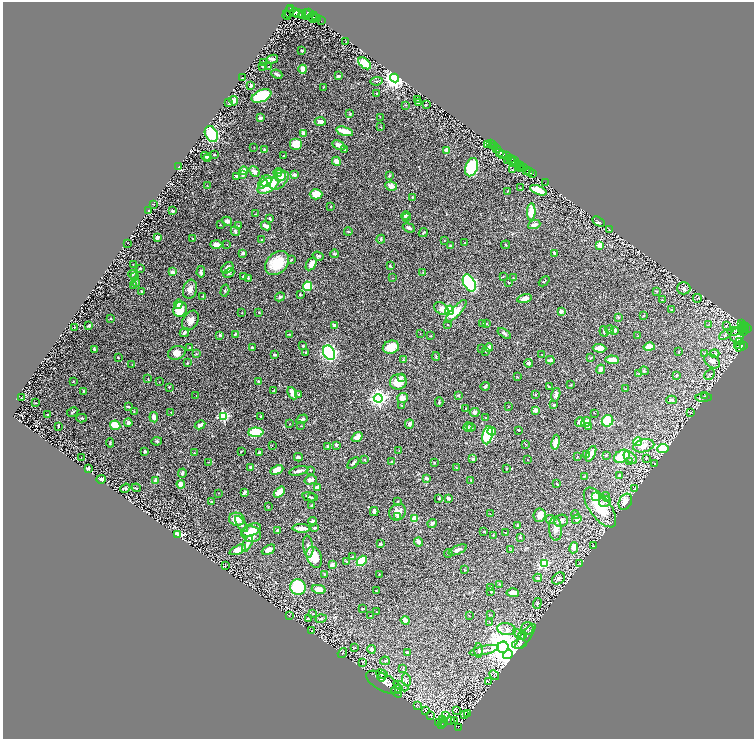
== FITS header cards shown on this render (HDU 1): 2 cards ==
NAXIS1  =                 1503
NAXIS2  =                 1474

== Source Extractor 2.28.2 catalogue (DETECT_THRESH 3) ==
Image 1503 x 1474 px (HDU 1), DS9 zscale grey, zoomed out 1/2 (1 PNG px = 2 x 2 image px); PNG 756 x 741 px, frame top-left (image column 2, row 1474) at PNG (3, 2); each listed source drawn as its Kron ellipse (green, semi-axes under 4 px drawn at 4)
Background 0.623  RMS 0.027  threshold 0.08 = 3 sigma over >= 5 px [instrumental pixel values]
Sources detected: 526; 32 cannot appear on this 1/2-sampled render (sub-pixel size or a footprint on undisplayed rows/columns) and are neither listed nor drawn; the other 494 listed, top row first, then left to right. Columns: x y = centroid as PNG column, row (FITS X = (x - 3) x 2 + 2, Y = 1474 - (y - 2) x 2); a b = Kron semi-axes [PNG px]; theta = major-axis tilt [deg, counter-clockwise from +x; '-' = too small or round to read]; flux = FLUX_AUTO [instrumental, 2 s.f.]
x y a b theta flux
291 8 3 2 - 180
289 12 6 3 78 240
295 12 4 2 - 310
308 12 3 2 - 270
298 14 6 3 9 500
287 15 4 1 - 8.3
307 15 5 3 - 540
302 16 2 1 - 11
312 16 5 2 - 290
313 18 5 2 - 150
316 18 4 2 - 220
321 21 2 1 - 12
346 42 3 2 - 2.7
302 50 2 2 - 4.4
273 59 5 3 - 14
263 62 2 2 - 2.6
365 63 7 4 -38 130
269 66 2 2 - 1.9
263 67 2 2 - 2
303 69 4 3 - 49
277 74 5 2 - 11
338 76 3 2 - 11
242 77 2 1 - 1.3
395 78 4 4 - 3600
377 81 6 4 10 8.3
251 85 2 2 - 47
324 87 3 2 - 3.2
376 94 3 2 - 3.2
262 96 10 6 22 320
418 100 3 2 - 3.4
234 101 5 4 - 12
228 102 2 1 - 2
418 103 3 3 - 5
406 105 3 2 - 2.5
426 105 2 2 - 2.2
350 114 3 2 - 5.7
380 117 3 2 - 1.8
260 118 3 2 - 40
320 122 5 3 - 17
381 127 2 2 - 2
345 131 8 3 -16 66
303 133 2 2 - 28
211 134 8 6 -60 190
296 144 6 6 - 60
487 144 2 1 - 5.7
490 144 2 1 - 19
339 145 7 4 -28 33
492 145 3 2 - 260
254 147 2 1 - 1.6
494 147 2 1 - 48
496 148 2 1 - 23
264 149 2 2 - 8.7
498 149 3 2 - 58
345 150 2 2 - 2.5
447 151 4 3 - 45
500 152 4 2 - 170
214 155 2 2 - 4.9
503 155 3 2 - 170
206 156 5 3 - 8.2
283 156 3 2 - 2.2
507 156 3 2 - 74
208 158 2 2 - 2.8
511 158 4 2 - 110
508 160 3 2 - 15
336 161 5 3 - 33
514 161 3 1 - 47
512 162 2 1 - 34
518 164 2 2 - 270
521 166 2 1 - 19
179 167 2 2 - 2.2
472 167 9 6 71 310
520 167 2 1 - 39
524 168 3 1 - 50
521 169 2 1 - 52
512 170 3 1 - 1.9
527 170 3 2 - 130
244 171 4 3 - 22
254 172 6 4 -49 19
278 172 4 3 - 14
529 172 2 2 - 97
532 174 2 2 - 84
242 175 3 2 - 9.8
280 175 6 5 - 69
294 175 4 3 - 13
389 175 3 3 - 4.4
237 176 3 2 - 8.3
266 181 6 5 - 33
279 181 11 6 44 33
263 183 5 4 - 39
545 183 2 1 - 3.2
268 185 12 6 31 170
207 186 2 1 - 1.9
391 186 6 4 -8 31
520 188 3 2 - 3
538 190 9 4 -23 87
507 191 4 2 - 2.7
316 194 6 5 - 70
412 197 3 2 - 4.1
153 204 2 1 - 1.7
331 207 2 2 - 3.8
149 211 3 2 - 3.2
172 211 3 2 - 12
531 212 8 3 87 110
255 214 4 2 - 2.6
406 216 5 3 - 7
407 218 4 3 - 3.7
270 219 3 2 - 5.4
227 221 5 4 - 15
598 222 7 3 -31 6.2
220 225 2 2 - 2.5
534 225 6 3 20 20
238 226 3 3 - 4.8
266 226 5 3 - 23
409 228 6 3 -22 12
609 229 3 2 - 3.6
235 231 5 3 - 12
348 232 4 2 - 3.9
423 233 5 2 - 4.8
157 238 4 3 - 19
193 238 2 2 - 2
381 239 4 3 - 5.9
261 240 2 2 - 4.5
444 241 2 1 - 1.3
127 243 2 1 - 1.7
465 243 2 2 - 1.5
216 244 6 4 -1 33
227 244 2 2 - 2
506 245 4 2 - 4.6
600 245 2 2 - 77
450 246 4 3 - 6.9
243 253 3 3 - 10
554 253 4 2 - 5.3
334 254 4 3 - 6
318 256 6 4 -19 6.9
291 260 3 2 - 4.6
277 263 14 10 44 130
133 264 2 2 - 2.9
311 264 7 4 56 36
390 266 4 3 - 4.1
140 268 2 2 - 9.6
227 268 7 5 43 19
172 272 3 3 - 13
201 272 6 3 85 8
229 273 6 4 26 8.6
423 273 3 2 - 2.6
133 274 4 3 - 4
135 277 2 2 - 2.2
243 277 2 2 - 3.6
503 277 3 2 - 2.3
513 277 4 1 - 1.8
248 278 2 2 - 7.2
392 278 2 2 - 1.8
544 281 6 2 41 3.4
136 282 4 3 - 5.9
469 283 9 5 -62 620
509 283 3 2 - 3.4
134 286 2 2 - 3.3
307 286 5 4 - 120
684 288 7 6 - 14
190 289 10 7 73 25
142 291 3 3 - 6.3
225 291 6 3 74 7.5
657 291 3 2 - 2.7
300 295 3 2 - 5.3
203 296 3 2 - 2.2
280 297 5 3 - 9.5
524 298 7 4 12 25
697 298 4 1 - 2.5
662 300 2 2 - 2.4
178 304 5 4 - 14
180 309 8 6 60 94
442 309 8 5 -36 35
450 310 5 4 - 260
672 310 3 3 - 6.2
456 311 14 4 48 64
561 311 4 3 - 14
259 312 3 3 - 3.6
242 313 2 2 - 2.1
643 316 3 2 - 2.8
618 317 4 3 - 4.8
111 319 3 2 - 3.3
190 320 10 7 59 31
486 323 3 2 - 3.6
741 323 2 2 - 47
483 324 3 3 - 4
334 325 3 2 - 20
447 325 2 2 - 2.8
708 325 3 2 - 3.4
727 325 2 1 - 13
743 325 2 2 - 110
89 326 3 2 - 10
743 327 2 2 - 34
74 328 2 1 - 1.4
747 328 2 2 - 170
742 329 2 1 - 26
745 329 6 2 77 33
610 330 4 3 - 4.4
615 330 3 3 - 14
734 331 7 3 5 7.7
743 331 3 2 - 31
184 332 5 3 - 15
604 332 5 3 - 4.2
235 334 4 3 - 6.2
289 334 3 2 - 3.7
420 334 3 2 - 1.7
504 334 8 3 -36 8
725 334 7 3 32 11
220 335 4 3 - 10
737 335 7 6 - 14
431 336 3 2 - 2.3
638 336 2 2 - 3.2
739 342 3 3 - 63
737 345 2 1 - 6.4
743 345 4 2 - 130
303 346 3 2 - 6.1
391 347 8 6 15 74
489 347 4 3 - 28
649 347 6 3 13 90
740 347 5 2 - 200
189 348 3 2 - 3
252 348 2 2 - 13
600 348 7 4 -3 34
94 349 4 3 - 6.9
481 349 2 2 - 2.8
485 351 2 2 - 2.4
305 352 3 2 - 2.7
679 352 2 2 - 2.2
177 353 9 6 17 40
329 353 7 5 -62 690
704 353 3 3 - 4.9
196 354 4 2 - 3.7
542 354 2 2 - 2.4
715 354 4 3 - 8.3
275 355 4 3 - 5.6
436 356 4 3 - 4.5
118 358 3 2 - 2.2
591 358 4 2 - 2.7
403 360 3 3 - 3.7
550 360 4 3 - 18
612 360 7 3 -3 63
712 361 9 6 -37 29
187 363 3 3 - 4.8
529 363 4 2 - 19
132 365 2 1 - 1.5
601 369 4 3 - 20
644 371 4 3 - 5.7
639 374 3 2 - 2.3
710 374 6 4 45 9.2
677 375 3 3 - 4.8
402 377 4 3 - 6.3
517 377 3 1 - 1.5
148 379 2 2 - 2.1
73 381 3 2 - 2.3
258 381 3 2 - 8.5
159 382 2 1 - 1.5
398 382 8 7 - 68
570 385 3 2 - 3.5
485 386 5 3 - 7.3
169 387 3 3 - 4.5
549 387 4 3 - 3.6
626 389 3 2 - 2.5
83 391 3 2 - 4.1
274 391 3 2 - 3.4
292 393 6 4 -64 33
299 394 4 3 - 6
196 395 2 1 - 1.7
458 395 4 3 - 5.3
535 395 2 2 - 4
556 395 7 3 75 16
705 396 3 2 - 3.4
21 398 3 2 - 2.8
378 398 4 4 - 1600
402 398 5 5 - 29
704 398 8 4 4 11
671 400 5 4 - 12
439 402 4 2 - 6.4
35 403 4 2 - 2.1
402 405 3 2 - 2.9
554 405 3 2 - 8.5
128 407 3 2 - 7.5
509 407 2 2 - 1.7
466 408 3 2 - 3.2
536 410 4 3 - 33
134 411 3 3 - 3.8
73 412 6 2 29 4.9
171 412 2 2 - 2
475 412 5 4 - 17
691 412 3 2 - 2.3
594 413 2 1 - 2.4
47 414 2 1 - 2.6
223 416 3 3 - 450
261 416 3 2 - 2.5
154 417 5 3 - 25
82 418 5 2 - 5
486 418 2 2 - 2.7
302 419 6 4 31 10
608 421 6 5 - 200
580 422 5 4 - 26
586 422 5 4 - 37
128 423 4 4 - 16
290 424 2 1 - 1.5
409 424 5 3 - 11
115 425 5 4 - 74
200 425 5 3 - 22
58 426 3 2 - 4.2
301 426 4 2 - 2.8
589 426 3 3 - 3.8
468 427 5 4 - 7.3
471 427 4 3 - 7.8
519 430 2 2 - 4.7
492 431 4 4 - 42
256 432 8 4 1 240
487 435 9 5 79 210
357 437 6 4 38 30
157 441 5 3 - 6.9
556 442 7 3 81 39
638 442 4 4 - 110
110 443 5 2 - 4.3
525 444 2 2 - 1.7
272 445 2 2 - 1.5
336 445 3 3 - 12
328 446 4 2 - 8.8
644 446 11 6 14 46
663 449 5 4 - 170
145 451 3 2 - 6.8
399 451 3 2 - 2.1
241 452 3 2 - 2.2
194 453 2 2 - 1.9
259 453 3 3 - 10
586 454 3 2 - 5.1
591 454 8 3 64 53
606 455 3 2 - 3.4
622 456 8 6 29 160
298 457 4 3 - 15
577 457 3 2 - 2.6
81 458 2 2 - 1.5
630 458 8 5 -42 20
646 458 3 2 - 3
473 459 3 3 - 5.3
365 460 3 2 - 3.9
528 460 2 1 - 1.3
208 462 3 2 - 2.4
391 462 4 2 - 6.3
630 462 3 3 - 6.4
353 463 7 3 44 11
434 463 4 2 - 2.9
654 463 2 1 - 2.1
250 467 3 3 - 6.9
456 467 3 2 - 2.4
88 468 3 2 - 5.8
506 469 2 2 - 2.7
277 470 7 4 25 59
310 470 3 2 - 4
299 471 10 3 14 21
182 473 5 3 - 15
620 475 4 3 - 7.6
585 476 4 2 - 2.5
426 478 3 3 - 13
101 479 5 3 - 28
311 480 6 4 15 25
471 480 3 3 - 3.2
156 481 2 2 - 63
181 484 4 3 - 39
557 484 3 1 - 3.6
125 488 5 4 - 7.7
136 488 4 2 - 3.4
317 488 4 4 - 20
635 489 4 3 - 5
244 492 4 2 - 17
279 492 6 3 48 74
218 493 2 1 - 1.3
595 496 4 3 - 78
310 497 8 2 -12 11
606 497 5 3 - 8.9
312 498 3 3 - 5.6
448 498 4 3 - 7.7
439 499 2 2 - 5
212 501 3 2 - 2.6
397 502 3 2 - 3.3
605 502 6 5 - 13
625 502 8 6 62 62
312 506 3 3 - 5
268 507 3 2 - 2.8
600 507 23 10 -54 190
374 512 4 3 - 22
398 512 9 8 - 41
490 514 2 2 - 2.6
540 515 7 6 - 32
575 515 4 3 - 7.8
398 516 4 3 - 6.1
415 518 3 3 - 130
237 519 7 6 - 71
550 519 5 3 - 6.2
577 519 5 3 - 12
313 521 4 2 - 8.3
561 521 7 6 - 26
432 523 5 4 - 8.8
241 524 9 3 -56 23
517 525 4 3 - 7.3
301 528 9 3 -2 42
315 528 4 2 - 4.3
555 529 12 6 -86 26
251 530 10 5 24 48
278 530 3 3 - 14
484 531 2 2 - 4.1
506 533 3 2 - 3.1
251 534 10 8 -14 70
177 535 4 3 - 170
493 535 3 2 - 2.2
520 537 2 2 - 7.8
419 542 4 3 - 40
247 544 9 4 64 21
380 544 3 3 - 6.6
593 546 3 2 - 2.2
308 547 11 5 -84 22
574 548 5 4 - 38
238 550 9 4 25 43
268 550 7 4 28 41
458 550 10 4 23 20
511 550 3 2 - 2.8
448 553 4 3 - 5.2
314 557 11 7 -69 97
352 557 4 2 - 3.5
362 561 6 4 49 150
347 562 3 2 - 5.4
544 563 4 3 - 290
580 563 2 1 - 1.5
332 565 3 3 - 25
225 566 3 2 - 1.8
464 570 3 2 - 2.2
324 574 3 3 - 3.3
379 574 3 2 - 2.7
538 578 4 3 - 5.5
558 578 7 5 38 16
500 585 3 2 - 2.3
298 587 8 7 - 280
491 587 3 2 - 3.3
319 589 7 4 -11 43
376 591 2 2 - 3.3
491 592 2 2 - 5.5
513 593 6 4 -3 31
537 603 5 3 - 5.4
363 608 3 2 - 2.3
376 612 2 1 - 1.6
313 614 3 1 - 1.8
289 615 3 1 - 1.6
491 615 3 2 - 1.9
371 616 2 2 - 2.2
469 616 2 2 - 1.7
308 618 3 2 - 2.6
321 619 5 2 - 4.9
405 620 4 3 - 24
490 622 4 2 - 2.8
527 628 6 6 - 12
506 629 9 6 -9 24
312 630 3 2 - 2.9
519 634 6 4 -36 13
523 635 4 3 - 6.1
525 636 15 5 54 24
519 644 7 4 11 14
503 647 5 5 - 9000
355 648 3 2 - 2.1
371 649 4 3 - 13
479 650 7 3 -89 7.4
484 650 15 4 12 24
342 653 5 3 - 5.4
407 653 4 3 - 7.4
508 654 5 4 - 2900
385 661 5 3 - 6.1
362 662 3 2 - 2.2
403 669 3 2 - 2.8
382 674 6 4 -21 8.5
494 675 5 2 - 2.4
382 677 4 3 - 6.4
406 680 6 4 -78 10
488 681 2 2 - 1.8
384 682 19 8 -28 51
401 686 8 3 -26 11
399 688 2 2 - 1.9
397 692 6 2 -50 6.1
418 705 3 3 - 3.2
456 710 2 1 - 37
426 711 3 2 - 2.7
468 713 3 1 - 1.2
430 715 3 1 - 1.1
446 715 2 1 - 1.2
464 715 2 1 - 1.6
443 720 2 2 - 0.082
455 720 2 1 - 3.6
450 721 2 2 - 1.9
439 722 2 1 - 0.67
443 722 2 1 - 3.7
442 724 2 1 - 29
458 727 2 1 - 14
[32 sub-pixel or undisplayed-footprint detections neither listed nor drawn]